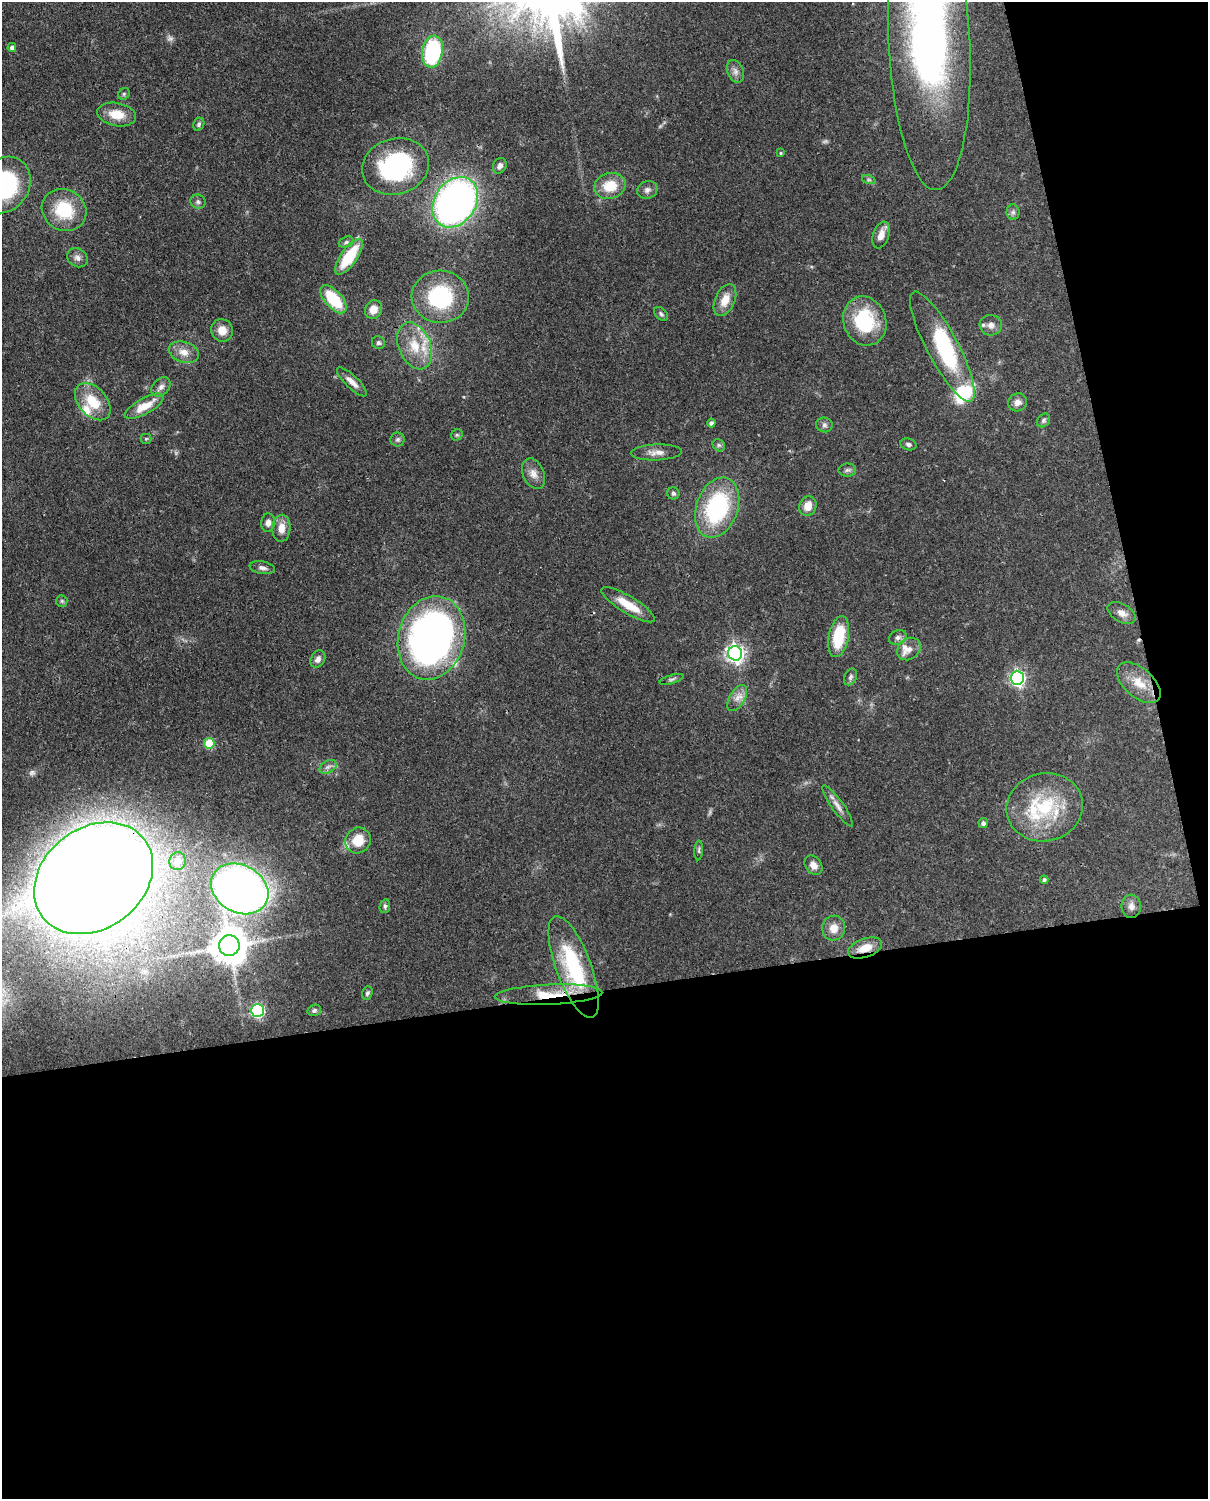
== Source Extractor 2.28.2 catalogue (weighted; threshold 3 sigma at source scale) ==
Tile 12 of 4 x 3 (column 4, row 3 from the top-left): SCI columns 3707-4912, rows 155-1651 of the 5001 x 4912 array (HDU 1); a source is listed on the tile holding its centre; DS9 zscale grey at full resolution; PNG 1210 x 1501 px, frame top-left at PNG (2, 2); each listed source drawn as its Kron ellipse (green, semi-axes under 4 px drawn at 4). Shown black and unused: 39% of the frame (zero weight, under 3 of 4 exposures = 7% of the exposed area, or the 3 px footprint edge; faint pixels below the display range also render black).
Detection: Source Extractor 2.28.2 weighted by HDU 2 'WHT'; one run over the whole footprint, this tile lists its part. Background 0.114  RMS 0.0043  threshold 0.0195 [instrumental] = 3 sigma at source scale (4.5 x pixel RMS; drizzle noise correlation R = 1.50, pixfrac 1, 0.05/0.05 arcsec/px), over >= 5 px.
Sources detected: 102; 1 too faint to see at this stretch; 1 inside a brighter object's white glare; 1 cosmic-ray / hot-pixel residue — neither listed nor drawn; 7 inside a brighter listed object's ellipse — not listed separately; the other 92 listed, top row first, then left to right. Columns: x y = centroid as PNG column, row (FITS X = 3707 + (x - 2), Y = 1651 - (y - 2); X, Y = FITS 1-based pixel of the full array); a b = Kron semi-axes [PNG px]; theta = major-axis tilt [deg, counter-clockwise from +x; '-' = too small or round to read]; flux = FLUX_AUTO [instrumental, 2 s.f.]
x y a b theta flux
929 42 148 40 -87 280
12 47 4 4 - 1.5
432 52 16 10 80 44
735 71 12 8 -68 2.2
124 94 6 5 - 0.76
117 114 19 11 -11 8
199 124 7 5 65 1
781 153 4 3 - 0.48
396 166 34 28 18 59
500 166 8 6 61 1.7
869 180 7 4 -18 0.88
5 185 29 24 59 46
610 186 16 13 15 10
647 190 10 8 21 2
198 202 8 7 - 1.2
455 202 27 20 57 210
64 210 23 20 -31 18
1013 212 8 6 -90 1.2
881 235 14 8 72 3.9
346 242 8 5 21 1
349 257 21 8 54 19
77 258 11 9 -33 2.1
440 297 28 26 -4 36
334 299 17 8 -49 19
725 300 17 10 66 6.1
373 310 10 8 62 4.7
661 314 8 5 -45 0.98
865 321 25 21 -70 27
991 325 11 10 - 2.9
222 330 11 10 - 4.8
378 343 7 6 - 1.1
415 346 24 16 -67 13
942 347 62 15 -62 38
184 352 15 10 -18 4.6
352 382 20 6 -44 3.3
161 387 11 8 45 2.2
93 402 21 14 -48 11
1017 402 10 8 30 2.6
144 406 22 8 29 8
1043 420 7 6 - 1
711 423 4 4 - 1.1
824 425 8 7 - 1.4
457 435 6 5 - 0.77
146 439 5 5 - 0.54
398 439 7 7 - 1.1
909 444 8 5 -17 1.2
719 445 7 5 -44 0.85
656 452 25 8 2 3.8
847 470 9 6 1 1.2
533 474 16 10 -66 3.6
673 493 6 6 - 0.97
808 506 10 8 66 5
717 508 31 20 70 48
268 523 9 7 84 2.2
281 528 13 9 87 4.5
262 568 12 6 -10 1.8
62 601 6 5 - 0.76
628 605 31 8 -31 10
1122 613 15 9 -30 3.3
839 637 21 10 79 18
898 637 9 7 20 1.6
431 638 42 33 75 180
909 649 12 10 40 3.6
735 653 7 7 - 180
318 659 9 7 61 2
850 677 9 6 64 1.2
1017 678 7 6 - 100
672 679 12 3 16 0.97
1139 683 26 14 -41 9.5
737 698 14 7 59 3.2
209 743 5 5 - 16
328 767 9 6 30 1.6
838 806 25 6 -54 3.1
1045 807 38 34 14 33
983 823 5 4 - 1.4
358 840 13 12 - 8.8
699 850 10 4 86 0.88
178 861 9 8 - 7.7
813 865 10 8 -54 2.9
94 878 64 50 37 1700
1044 880 4 4 - 1.1
240 889 30 23 -30 280
385 906 7 5 77 0.9
1131 906 11 10 - 2.4
834 928 12 11 - 4.7
229 946 10 10 - 1100
865 948 18 9 20 7
574 967 54 17 -70 38
367 993 7 5 69 0.94
549 995 54 10 3 16
257 1010 6 6 - 65
314 1010 7 5 17 1.1
Overlapping masked pixels (flux is a lower limit): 3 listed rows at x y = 94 878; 865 948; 549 995
Isophote crosses this tile's border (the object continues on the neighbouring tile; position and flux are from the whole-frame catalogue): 2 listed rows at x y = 929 42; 5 185